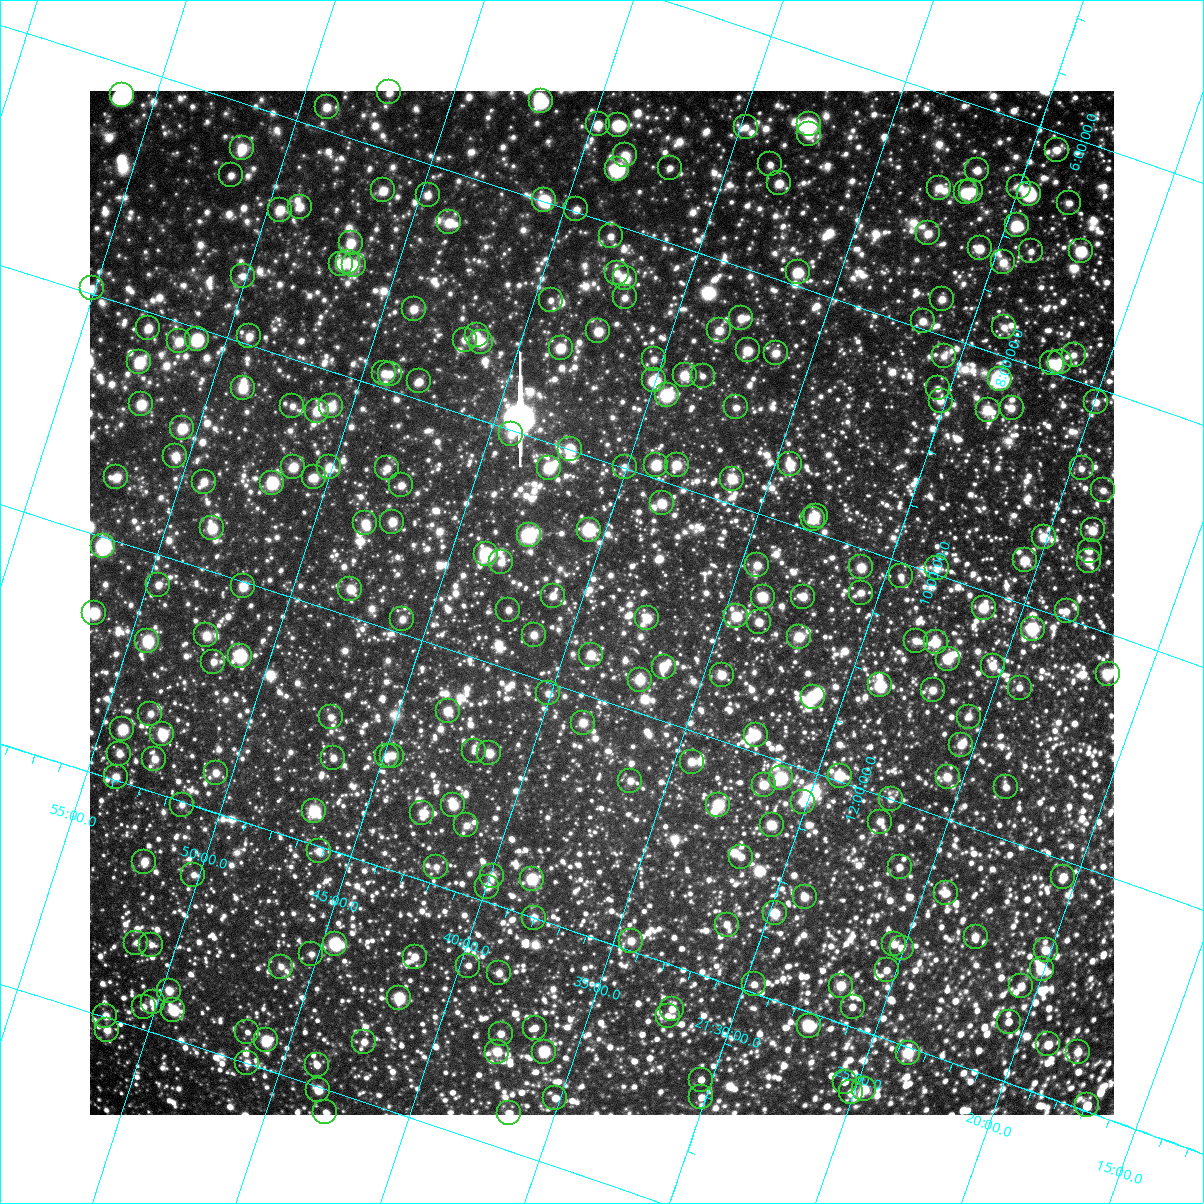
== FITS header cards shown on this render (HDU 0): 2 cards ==
NAXIS1  =                 1024 / Required FITS header
NAXIS2  =                 1024 / Required FITS header

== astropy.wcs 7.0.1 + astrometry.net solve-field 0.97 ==
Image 1024 x 1024 px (HDU 0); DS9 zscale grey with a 90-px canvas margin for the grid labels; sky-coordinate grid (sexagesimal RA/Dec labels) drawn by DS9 from the SOLVED WCS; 269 Tycho-2 reference stars matched to detected sources circled (green)
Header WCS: RA---TAN-SIP/DEC--TAN-SIP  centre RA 21:39:18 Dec +11:11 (324.82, +11.18 deg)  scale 31.7 arcsec/px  FOV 540.6' x 540.5'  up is +161 deg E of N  parity flipped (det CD > 0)
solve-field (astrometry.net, Tycho-2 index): VERIFIED the header's WCS against the Tycho-2 star catalogue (verified at 8 index scales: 9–298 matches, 0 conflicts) and refined it, rather than solving blind
Solved WCS: RA---TAN-SIP/DEC--TAN-SIP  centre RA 21:39:18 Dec +11:11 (324.82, +11.18 deg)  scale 31.7 arcsec/px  FOV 540.6' x 540.5'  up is +161 deg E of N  parity flipped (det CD > 0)
The solver's refit moves the header's centre by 1.3 arcsec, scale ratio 0.9999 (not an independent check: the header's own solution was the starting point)
Tycho-2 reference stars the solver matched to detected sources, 269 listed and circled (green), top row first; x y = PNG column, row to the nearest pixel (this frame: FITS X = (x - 90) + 1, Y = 1024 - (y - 91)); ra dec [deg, ICRS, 3 dp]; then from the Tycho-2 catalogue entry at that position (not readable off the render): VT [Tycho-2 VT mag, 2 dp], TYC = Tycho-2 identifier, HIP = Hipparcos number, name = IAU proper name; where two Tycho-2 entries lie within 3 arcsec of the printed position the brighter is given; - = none
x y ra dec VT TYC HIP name
389 92 328.045 +7.516 9.13 1122-920-1 - -
122 95 330.288 +8.257 5.80 1135-877-1 108699 -
541 101 326.745 +7.175 7.76 556-38-1 107549 -
327 107 328.531 +7.808 9.04 1122-270-1 - -
598 124 326.202 +7.209 8.37 555-43-1 - -
809 124 324.432 +6.618 6.18 555-1661-1 106783 -
618 125 326.033 +7.158 7.49 555-887-1 - -
746 127 324.954 +6.820 9.01 555-979-1 106962 -
809 134 324.404 +6.710 9.47 555-121-1 - -
242 148 329.133 +8.378 8.87 1122-558-1 - -
1057 150 322.292 +6.142 8.97 541-245-1 - -
625 155 325.888 +7.392 9.39 555-1089-1 - -
770 164 324.645 +7.064 9.46 555-389-1 - -
670 168 325.477 +7.372 9.24 555-717-1 107118 -
617 169 325.916 +7.529 6.60 1121-1130-1 107271 -
977 170 322.893 +6.534 8.70 554-438-1 106279 -
231 175 329.152 +8.634 9.23 1122-8-1 - -
779 183 324.514 +7.195 8.65 555-129-1 - -
1019 187 322.499 +6.554 8.78 541-1489-1 - -
939 188 323.167 +6.786 9.30 554-1643-1 - -
383 190 327.826 +8.347 8.61 1122-1390-1 107868 -
971 191 322.884 +6.727 9.02 554-85-1 - -
966 192 322.929 +6.750 7.96 554-535-1 106295 -
1029 194 322.394 +6.581 6.54 541-1302-1 106103 -
428 195 327.438 +8.266 9.32 1121-1422-1 107754 -
544 200 326.442 +7.988 7.33 1121-1547-1 107447 -
1069 203 322.036 +6.547 8.94 541-1383-1 - -
300 207 328.487 +8.711 8.75 1122-1459-1 - -
576 209 326.146 +7.977 8.97 1121-1040-1 - -
280 210 328.648 +8.792 8.92 1122-517-1 108143 -
449 222 327.183 +8.435 8.74 1121-640-1 - -
1017 225 322.406 +6.880 7.64 541-928-1 106110 -
928 233 323.124 +7.195 8.75 554-1335-1 106357 -
611 236 325.784 +8.103 9.27 1121-1170-1 - -
351 243 327.959 +8.873 8.94 1122-1065-1 - -
980 248 322.650 +7.174 7.92 554-430-1 106195 -
1031 251 322.213 +7.054 9.09 541-1230-1 - -
1081 251 321.794 +6.911 7.41 541-988-1 105922 -
348 262 327.927 +9.042 8.41 1122-759-1 107902 -
1003 262 322.413 +7.223 9.19 541-1777-1 - -
341 264 327.986 +9.079 7.84 1122-901-1 107925 -
354 265 327.871 +9.050 8.72 1122-865-1 - -
798 272 324.105 +7.883 7.80 1120-1401-1 106677 -
617 273 325.626 +8.394 9.55 1121-354-1 - -
243 276 328.779 +9.443 9.34 1126-1346-1 108187 -
625 278 325.547 +8.415 8.53 1121-838-1 107146 -
92 288 330.025 +9.954 9.04 1139-1487-1 - -
625 297 325.492 +8.575 9.15 1120-184-1 - -
942 299 322.820 +7.700 8.56 1119-807-1 - -
551 300 326.111 +8.803 9.47 1121-887-1 - -
414 309 327.245 +9.253 9.14 1121-1093-1 107698 -
741 318 324.451 +8.423 8.48 1120-1518-1 - -
923 321 322.917 +7.936 8.46 1119-251-1 - -
1004 327 322.220 +7.757 8.79 1119-1083-1 106054 -
148 328 329.441 +10.133 8.13 1139-161-1 108413 -
719 330 324.603 +8.585 8.25 1120-776-1 106841 -
598 331 325.619 +8.931 8.31 1121-1005-1 107169 -
477 335 326.639 +9.299 9.28 1121-541-1 - -
249 336 328.561 +9.930 8.85 1126-511-1 - -
197 339 328.996 +10.097 7.17 1126-448-1 108263 -
465 340 326.727 +9.372 9.80 1121-99-1 - -
179 341 329.145 +10.162 8.78 1126-1571-1 - -
481 342 326.581 +9.342 7.67 1121-767-1 107495 -
561 348 325.893 +9.172 7.87 1121-1053-1 - -
748 350 324.306 +8.674 8.67 1120-470-1 - -
776 353 324.062 +8.616 9.05 1120-1110-1 106664 -
1074 355 321.558 +7.789 9.24 1106-1616-1 - -
944 356 322.640 +8.169 9.19 1119-393-1 - -
654 359 325.072 +9.010 9.44 1120-729-1 - -
139 362 329.424 +10.440 7.34 1139-966-1 108408 -
1060 362 321.654 +7.885 8.33 1106-1193-1 - -
1052 363 321.712 +7.921 8.04 1119-975-1 105896 -
384 373 327.316 +9.872 9.35 1125-1511-1 - -
390 374 327.266 +9.862 9.08 1125-1549-1 - -
685 375 324.768 +9.056 8.54 1120-523-1 - -
703 376 324.613 +9.012 9.34 1120-845-1 - -
1000 379 322.103 +8.196 6.60 1119-873-1 106021 -
654 380 325.008 +9.185 6.99 1120-161-1 106981 -
419 381 326.999 +9.846 8.81 1125-2072-1 - -
243 388 328.476 +10.380 8.40 1126-843-1 - -
938 388 322.597 +8.454 9.37 1119-1126-1 - -
667 395 324.861 +9.270 9.03 1120-327-1 - -
941 401 322.538 +8.547 9.42 1119-762-1 - -
1096 402 321.237 +8.117 8.61 1106-1220-1 - -
141 404 329.293 +10.790 8.23 1126-1585-1 - -
292 406 328.005 +10.395 9.43 1126-572-1 - -
331 406 327.674 +10.292 9.35 1126-794-1 - -
736 407 324.240 +9.181 8.97 1120-423-1 - -
1012 408 321.924 +8.405 8.61 1119-1477-1 105968 -
988 410 322.119 +8.489 8.72 1119-1471-1 - -
317 411 327.781 +10.368 7.93 1126-1094-1 107858 -
182 428 328.881 +10.880 7.83 1126-16-1 108228 -
511 434 326.068 +10.034 8.81 1125-2001-1 - -
570 449 325.532 +9.992 8.47 1125-1426-1 - -
175 456 328.861 +11.133 8.42 1126-988-1 - -
790 464 323.624 +9.500 7.96 1124-1756-3 106519 -
656 465 324.754 +9.888 7.96 1124-1088-1 106895 -
677 465 324.581 +9.826 8.42 1124-1552-1 - -
293 467 327.828 +10.902 8.34 1126-443-1 - -
329 467 327.521 +10.807 7.88 1126-200-1 107780 -
625 467 325.015 +9.987 8.96 1124-904-1 - -
387 468 327.027 +10.656 8.98 1125-883-1 - -
549 468 325.654 +10.208 7.59 1125-1349-1 107184 -
1082 468 321.163 +8.708 8.89 1106-788-1 - -
116 477 329.306 +11.466 8.99 1130-1729-1 108367 -
314 477 327.624 +10.935 8.71 1126-185-1 107811 -
732 479 324.071 +9.785 7.94 1124-1296-1 106666 -
204 482 328.549 +11.266 9.03 1130-1398-1 - -
272 483 327.966 +11.091 6.68 1126-413-1 107919 -
401 485 326.860 +10.760 8.69 1125-1069-1 - -
1103 490 320.918 +8.825 8.95 1106-532-1 - -
662 503 324.599 +10.185 8.07 1124-2040-1 106839 -
816 516 323.260 +9.858 9.18 1123-178-1 106402 -
813 519 323.270 +9.894 8.31 1123-544-1 - -
392 522 326.832 +11.089 8.59 1125-836-1 - -
365 523 327.059 +11.178 8.21 1125-214-1 107647 -
212 528 328.354 +11.634 7.92 1130-768-1 108051 -
589 530 325.139 +10.612 7.03 1124-401-1 107028 -
1093 530 320.886 +9.188 8.11 1106-85-1 - -
529 535 325.637 +10.824 6.03 1125-925-1 107173 -
1044 537 321.274 +9.384 7.44 1110-2259-1 105747 -
103 546 329.235 +12.076 5.54 1130-1972-1 108339 -
1090 551 320.854 +9.369 8.95 1106-57-1 - -
486 554 325.943 +11.101 7.31 1125-772-1 107280 -
1025 560 321.366 +9.630 8.34 1110-1509-1 105785 -
1089 561 320.831 +9.453 7.76 1110-1975-1 105597 -
501 562 325.793 +11.127 9.33 1125-1382-1 - -
757 565 323.609 +10.435 8.15 1123-636-1 106516 -
861 567 322.724 +10.157 7.89 1123-394-1 106221 -
937 568 322.085 +9.951 8.73 1123-2179-1 - -
901 576 322.364 +10.118 9.19 1123-1795-1 - -
158 585 328.656 +12.253 9.21 1130-1130-1 - -
243 586 327.928 +12.036 7.63 1130-1171-1 107903 -
350 589 327.003 +11.766 8.91 1129-1655-1 107628 -
861 593 322.653 +10.369 8.94 1123-490-1 - -
553 596 325.256 +11.263 9.32 1128-1642-1 107062 -
763 597 323.472 +10.682 8.15 1123-1103-1 106471 -
803 597 323.130 +10.565 8.51 1123-791-1 - -
984 608 321.575 +10.145 7.61 1110-1135-1 105847 -
508 610 325.597 +11.505 8.92 1129-433-1 - -
1067 611 320.870 +9.932 8.50 1110-1376-1 105614 -
94 613 329.127 +12.659 7.86 1130-1661-1 108307 -
736 616 323.640 +10.919 7.97 1124-733-1 106526 -
647 618 324.392 +11.187 8.31 1124-939-1 106760 -
402 619 326.475 +11.877 8.86 1129-1994-1 107461 -
759 622 323.432 +10.902 8.70 1123-299-1 106460 -
1033 629 321.102 +10.174 6.37 1110-2360-1 105695 -
206 635 328.105 +12.547 8.29 1130-1367-1 - -
534 635 325.308 +11.643 8.44 1128-960-1 - -
799 637 323.049 +10.911 7.21 1123-293-1 106337 -
147 641 328.592 +12.751 6.61 1130-233-1 108127 -
916 641 322.049 +10.611 8.80 1123-1730-1 106005 -
936 642 321.878 +10.568 9.03 1123-2112-1 105958 -
591 655 324.765 +11.650 8.32 1128-1656-1 106902 -
240 656 327.758 +12.626 8.82 1130-653-1 107848 -
948 659 321.728 +10.668 7.01 1123-1902-1 105902 -
213 662 327.971 +12.747 8.74 1130-61-1 - -
993 666 321.329 +10.597 8.57 1110-1003-1 - -
664 667 324.113 +11.545 8.65 1128-384-1 - -
1108 674 320.340 +10.332 6.77 1110-1491-1 105431 -
722 675 323.594 +11.448 8.37 1127-998-1 - -
640 680 324.277 +11.719 7.25 1128-522-1 106725 -
880 685 322.220 +11.085 7.37 1123-2302-1 106053 -
1020 688 321.041 +10.702 8.71 1110-664-1 - -
933 690 321.763 +10.973 8.78 1123-1840-1 - -
548 693 325.021 +12.092 9.41 1128-1875-1 106984 -
813 697 322.758 +11.374 8.22 1127-1262-1 106232 -
448 711 325.827 +12.518 7.90 1129-1437-1 107246 -
150 714 328.367 +13.351 9.42 1134-1772-1 - -
331 717 326.812 +12.891 9.42 1129-124-1 - -
969 717 321.381 +11.088 9.05 1110-199-1 - -
583 723 324.638 +12.238 8.92 1128-1479-1 - -
122 729 328.565 +13.557 8.64 1134-1052-1 - -
162 734 328.208 +13.489 7.47 1134-1169-1 108002 -
756 735 323.135 +11.851 7.92 1127-1372-1 106361 -
961 745 321.362 +11.346 8.29 1114-283-1 105784 -
474 751 325.489 +12.781 9.10 1128-713-1 - -
489 753 325.349 +12.756 8.46 1128-607-1 107085 -
119 754 328.523 +13.767 9.10 1134-1030-1 - -
387 756 326.224 +13.062 9.02 1129-572-1 107375 -
392 756 326.177 +13.043 9.32 1129-1881-1 - -
333 758 326.676 +13.226 8.94 1133-839-1 - -
154 759 328.207 +13.716 8.54 1134-1734-1 108001 -
692 762 323.598 +12.257 8.11 1127-542-1 106513 -
216 773 327.642 +13.668 9.02 1134-1771-1 - -
840 776 322.300 +11.953 7.47 1127-2231-1 106075 -
116 777 328.489 +13.969 9.00 1134-534-1 - -
948 777 321.385 +11.650 7.68 1114-1171-1 105793 -
781 778 322.790 +12.137 6.09 1127-2451-1 106243 -
630 781 324.067 +12.591 9.62 1128-1111-1 - -
764 785 322.919 +12.245 8.31 1127-98-1 - -
1006 787 320.859 +11.566 9.30 1114-1416-1 - -
891 799 321.797 +11.999 8.95 1127-1826-1 105923 -
803 802 322.535 +12.271 7.68 1127-856-1 106157 -
182 805 327.845 +14.027 9.74 1134-828-1 - -
453 805 325.511 +13.289 8.27 1132-1070-1 107131 -
718 805 323.246 +12.540 7.50 1127-793-1 106397 -
314 811 326.693 +13.720 6.70 1133-1901-1 107531 -
422 813 325.756 +13.439 9.38 1133-215-1 - -
880 822 321.823 +12.215 9.01 1127-2148-1 105937 -
466 825 325.341 +13.420 9.35 1132-500-1 - -
772 825 322.735 +12.555 8.61 1127-501-1 106222 -
319 851 326.534 +14.043 8.27 1133-1356-1 - -
741 857 322.899 +12.907 9.01 1127-183-1 106282 -
144 862 328.008 +14.601 8.42 1134-1225-1 107932 -
436 867 325.482 +13.851 9.47 1132-1278-1 - -
900 867 321.522 +12.537 9.00 1114-1195-1 - -
193 875 327.548 +14.578 9.62 1134-354-1 - -
492 876 324.981 +13.768 8.78 1132-426-1 - -
1063 877 320.111 +12.142 7.60 1114-1666-1 105360 -
532 879 324.624 +13.684 7.76 1132-1964-1 106850 -
487 887 324.987 +13.872 8.91 1132-1844-1 - -
946 893 321.051 +12.616 8.73 1114-545-1 - -
805 897 322.243 +13.059 8.27 1127-1691-1 106060 -
775 913 322.446 +13.278 8.39 1131-1658-1 - -
534 918 324.498 +14.000 8.97 1132-724-1 - -
727 925 322.824 +13.513 8.84 1131-794-1 106254 -
976 937 320.676 +12.891 8.89 1114-703-1 - -
631 941 323.597 +13.920 8.24 1131-1258-1 106512 -
136 943 327.848 +15.296 9.28 1666-803-1 - -
335 944 326.131 +14.772 6.02 1133-1258-1 107350 -
894 944 321.341 +13.191 8.90 1118-209-1 - -
151 945 327.715 +15.274 9.20 1666-1132-1 - -
902 948 321.268 +13.200 8.71 1118-381-1 105744 -
1046 950 320.042 +12.796 9.12 1114-891-1 - -
311 954 326.307 +14.920 9.40 1133-234-1 107401 -
415 957 325.407 +14.659 8.35 1132-1853-1 107099 -
468 966 324.922 +14.581 9.05 1132-1367-1 - -
281 967 326.534 +15.106 9.85 1666-1195-1 - -
1042 969 320.017 +12.963 7.42 1114-168-1 105326 -
887 970 321.328 +13.428 9.05 1118-407-1 - -
499 973 324.636 +14.561 9.51 1132-561-1 - -
754 984 322.416 +13.928 8.90 1131-1970-1 106114 -
841 986 321.671 +13.688 7.38 1118-1950-1 105882 -
1021 986 320.140 +13.167 8.14 1118-1137-1 105371 -
169 991 327.434 +15.608 8.35 1666-206-1 107753 -
399 998 325.424 +15.042 7.37 1665-1289-1 107105 -
153 1002 327.540 +15.751 8.01 1666-23-1 107790 -
144 1007 327.607 +15.810 9.13 1666-434-1 - -
853 1007 321.509 +13.830 8.71 1118-1507-1 - -
672 1009 323.044 +14.367 8.42 1131-787-1 106334 -
173 1010 327.340 +15.761 6.94 1666-733-1 107726 -
105 1016 327.911 +15.988 9.41 1666-752-1 - -
668 1016 323.058 +14.438 9.69 1131-705-1 - -
1009 1022 320.142 +13.495 8.80 1118-787-1 - -
809 1026 321.827 +14.113 8.85 1131-1513-1 - -
535 1028 324.169 +14.913 8.47 1132-47-1 - -
107 1030 327.856 +16.100 9.43 1666-644-1 - -
247 1032 326.637 +15.742 9.39 1666-447-1 - -
501 1034 324.444 +15.058 8.33 1665-1661-1 106788 -
266 1040 326.451 +15.758 7.81 1666-475-1 107448 -
364 1042 325.600 +15.505 9.14 1665-297-1 - -
1048 1044 319.738 +13.566 7.99 1117-1256-1 105231 -
497 1052 324.424 +15.216 7.54 1665-1497-1 106775 -
544 1052 324.021 +15.082 6.62 1665-1555-1 106643 -
1078 1052 319.466 +13.539 9.16 1117-942-1 - -
908 1053 320.897 +14.050 6.74 1118-1680-1 105623 -
247 1063 326.551 +15.998 9.23 1666-337-1 107482 -
317 1065 325.942 +15.826 8.89 1665-905-1 107279 -
701 1080 322.589 +14.868 9.12 1131-589-1 106173 -
845 1082 321.354 +14.469 8.77 1118-710-1 - -
864 1089 321.165 +14.476 7.74 1118-1275-1 105710 -
318 1090 325.861 +16.026 8.92 1665-627-1 107255 -
851 1092 321.267 +14.540 9.04 1118-670-1 - -
701 1097 322.534 +15.014 8.99 1664-1460-1 106156 -
555 1098 323.788 +15.437 8.39 1664-1603-1 - -
1087 1105 319.228 +13.953 7.56 1117-262-1 105057 -
325 1112 325.733 +16.190 9.79 1665-70-1 - -
509 1113 324.143 +15.693 8.21 1665-889-1 106691 -